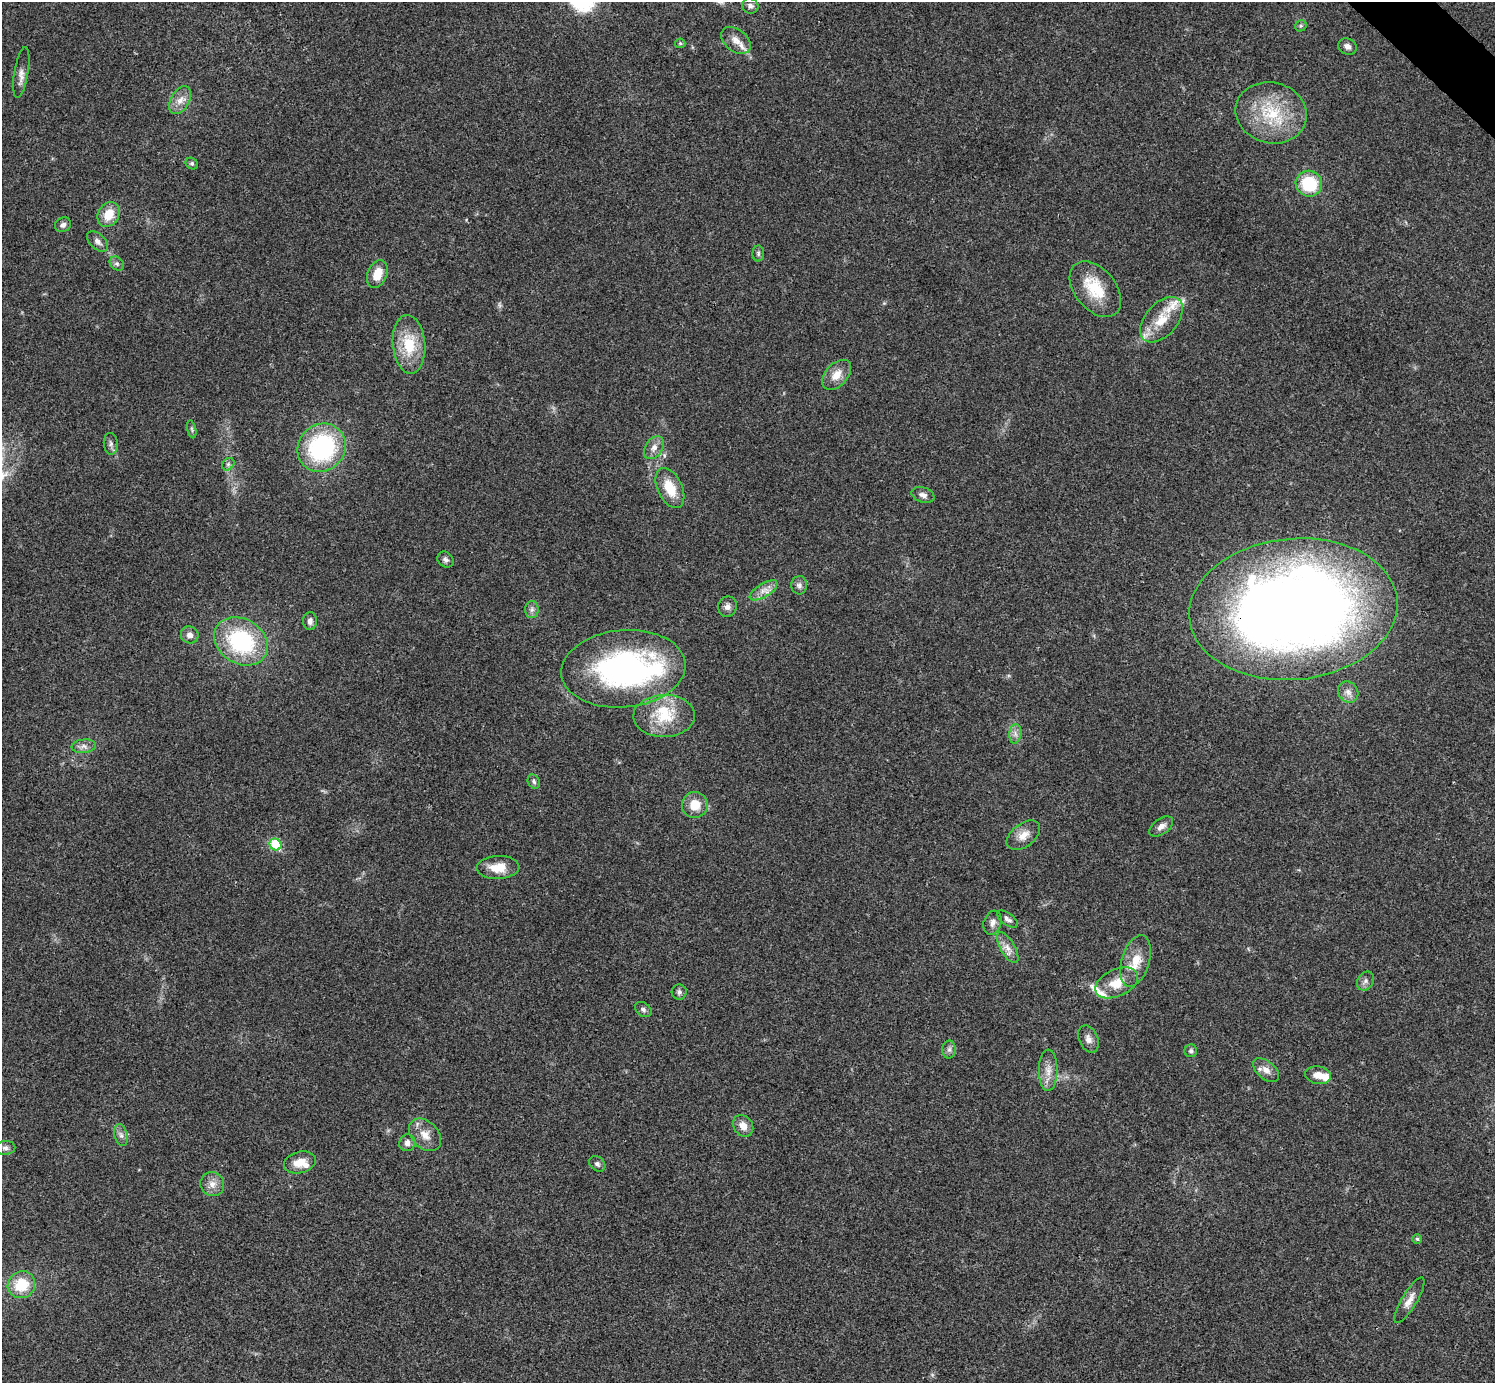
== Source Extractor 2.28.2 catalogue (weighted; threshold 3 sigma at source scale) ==
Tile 10 of 4 x 4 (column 2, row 3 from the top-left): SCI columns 1501-2993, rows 1682-3062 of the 5983 x 5983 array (HDU 1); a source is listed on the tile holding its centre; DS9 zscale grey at full resolution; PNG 1497 x 1385 px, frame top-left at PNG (2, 2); each listed source drawn as its Kron ellipse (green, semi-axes under 4 px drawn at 4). Shown black and unused: <1% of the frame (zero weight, under 3 of 4 exposures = <1% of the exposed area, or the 3 px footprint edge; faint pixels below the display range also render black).
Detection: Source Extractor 2.28.2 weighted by HDU 2 'WHT'; one run over the whole footprint, this tile lists its part. Background 0.0195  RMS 0.004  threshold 0.0181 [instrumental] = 3 sigma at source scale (4.5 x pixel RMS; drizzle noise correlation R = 1.50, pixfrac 1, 0.05/0.05 arcsec/px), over >= 5 px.
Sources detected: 80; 1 too faint to see at this stretch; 1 inside a brighter object's white glare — neither listed nor drawn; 6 inside a brighter listed object's ellipse — not listed separately; the other 72 listed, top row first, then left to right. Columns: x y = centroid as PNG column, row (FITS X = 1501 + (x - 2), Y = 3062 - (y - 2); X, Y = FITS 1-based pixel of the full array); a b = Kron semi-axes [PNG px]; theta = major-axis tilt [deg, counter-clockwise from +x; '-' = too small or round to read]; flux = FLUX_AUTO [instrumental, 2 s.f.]
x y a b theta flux
750 6 8 7 - 1.4
1301 26 6 5 - 0.71
736 40 17 11 -40 4.2
680 43 5 5 - 0.64
1347 46 9 8 - 2
21 73 26 7 81 2.7
180 100 15 9 60 3.6
1271 113 36 30 -14 24
192 163 6 5 - 0.77
1309 184 13 13 - 18
109 214 13 10 59 7.5
63 225 8 7 - 1.7
97 241 12 7 -44 2
758 253 8 6 89 0.9
117 264 8 6 -42 1.1
377 274 14 9 69 7.1
1095 289 32 20 -51 15
1161 320 27 16 49 10
409 344 29 16 -85 15
837 375 18 11 47 5.2
192 429 9 3 -77 0.7
111 444 11 7 -84 1.5
322 448 25 23 45 52
654 448 13 8 55 2.8
228 464 7 5 45 0.99
670 488 21 12 -64 9.6
923 495 12 7 -19 2
445 560 8 7 - 1.3
799 585 9 8 - 1.6
764 590 16 7 31 3.2
727 607 10 9 - 1.9
532 609 9 6 89 1.4
1293 609 104 70 5 520
310 621 9 7 87 1.8
190 635 9 8 - 2.2
241 641 28 22 -31 42
623 669 62 38 5 110
1348 692 11 9 -53 2.5
664 716 31 21 1 16
1015 734 10 6 84 1.7
84 746 12 6 5 2
534 782 7 5 -60 0.94
695 805 13 13 - 6.9
1161 826 13 7 35 2.3
1023 835 19 11 37 4.7
275 844 6 5 - 20
498 867 21 11 3 7.2
1007 919 12 6 -36 1.5
992 923 12 8 72 2.2
1008 948 17 7 -60 3.2
1135 961 27 13 73 8.5
1366 981 10 7 56 1.6
1117 983 23 13 24 8.4
679 992 7 7 - 1.1
643 1009 9 6 -34 1.1
1088 1039 14 9 -66 2.5
949 1049 9 7 89 1.4
1191 1051 6 6 - 0.97
1048 1070 20 9 89 4.4
1266 1070 15 9 -40 3.2
1318 1075 13 9 -8 3.9
743 1126 11 9 -52 3.6
121 1135 11 6 -74 1.7
425 1135 18 13 -47 5
407 1143 8 8 - 1.9
5 1148 10 7 1 1.4
300 1162 16 10 15 5.6
597 1164 9 6 -39 1.2
212 1184 12 11 - 3.4
1417 1239 5 5 - 0.66
21 1285 14 13 - 12
1409 1300 26 7 59 3.6
Overlapping masked pixels (flux is a lower limit): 1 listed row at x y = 1293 609